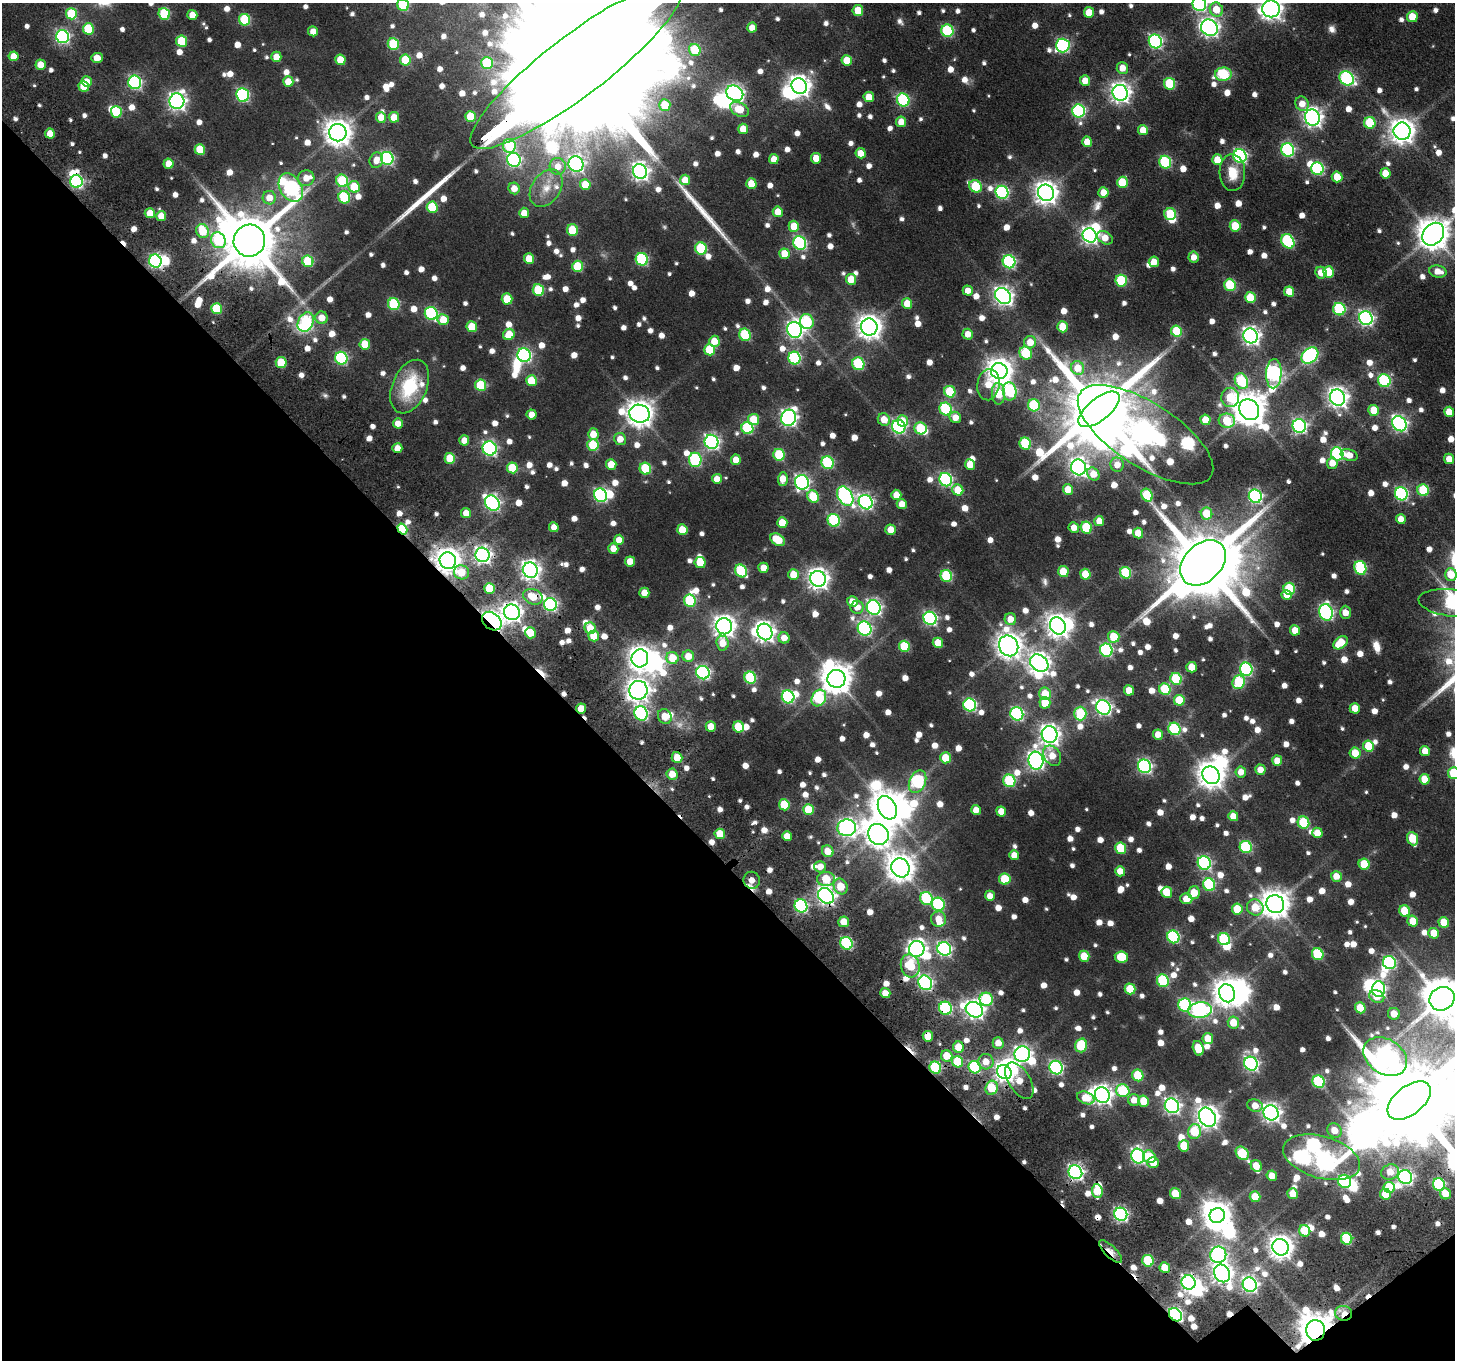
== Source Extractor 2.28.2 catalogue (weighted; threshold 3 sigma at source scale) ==
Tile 14 of 4 x 4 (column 2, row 4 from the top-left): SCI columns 1693-3145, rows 497-1854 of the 6293 x 6288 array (HDU 1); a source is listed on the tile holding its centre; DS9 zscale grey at full resolution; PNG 1457 x 1362 px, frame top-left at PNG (2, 3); each listed source drawn as its Kron ellipse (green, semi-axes under 4 px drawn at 4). Shown black and unused: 39% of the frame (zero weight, under 3 of 5 exposures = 11% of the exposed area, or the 3 px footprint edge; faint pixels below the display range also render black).
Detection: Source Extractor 2.28.2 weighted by HDU 2 'WHT'; one run over the whole footprint, this tile lists its part. Background 0.0698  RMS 0.0095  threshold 0.0427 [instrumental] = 3 sigma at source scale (4.5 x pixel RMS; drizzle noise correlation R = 1.50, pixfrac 1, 0.05/0.05 arcsec/px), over >= 5 px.
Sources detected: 1156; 6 too faint to see at this stretch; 37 inside a brighter object's white glare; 14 cosmic-ray / hot-pixel residue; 3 long thin detections or spike segments (spike, bleed or trail) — neither listed nor drawn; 12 inside a brighter listed object's ellipse — not listed separately; of the other 1084, all 500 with FLUX_AUTO >= 11.3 (the completeness limit of this list) listed and drawn (584 fainter detections not listed), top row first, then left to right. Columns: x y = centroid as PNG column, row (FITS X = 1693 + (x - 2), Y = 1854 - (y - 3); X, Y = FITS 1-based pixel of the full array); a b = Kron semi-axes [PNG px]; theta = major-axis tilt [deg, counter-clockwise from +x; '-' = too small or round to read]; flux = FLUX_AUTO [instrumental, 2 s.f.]
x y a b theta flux
1199 4 7 6 - 210
403 5 6 5 - 74
1216 9 7 6 - 20
1271 9 9 8 - 740
858 10 5 5 - 31
1089 12 5 5 - 20
71 14 6 5 - 64
164 14 6 5 - 68
192 15 5 5 - 15
1412 17 5 5 - 23
245 20 6 5 - 75
752 28 5 5 - 12
1209 28 9 7 -32 470
88 29 6 5 - 55
313 31 5 5 - 11
947 31 6 6 - 100
63 37 6 6 - 210
182 41 5 5 - 48
1155 41 7 6 - 190
393 44 6 5 - 60
1063 45 7 7 - 170
695 50 6 5 - 43
14 56 5 5 - 15
276 57 5 5 - 16
97 58 6 5 - 15
340 60 5 5 - 24
405 60 5 5 - 37
847 60 5 5 - 27
487 63 6 6 - 62
41 65 5 5 - 16
576 66 131 30 37 180000
1122 68 6 5 - 13
1223 74 8 6 6 65
1347 78 7 6 - 150
288 81 5 5 - 17
1085 81 5 5 - 16
87 82 5 5 - 15
135 82 7 6 - 210
1170 84 6 5 - 66
84 86 5 5 - 28
799 86 8 7 - 720
735 93 9 7 -33 340
1120 93 8 7 - 600
243 95 7 6 - 160
869 97 5 5 - 19
903 100 7 6 - 120
177 101 8 7 - 450
1302 104 7 6 - 12
665 105 6 5 - 28
739 109 10 6 -30 24
1079 111 6 6 - 150
116 112 6 5 - 54
470 116 5 5 - 30
381 117 5 5 - 15
394 117 5 5 - 17
1312 118 8 7 - 510
901 122 5 5 - 16
1370 123 6 5 - 55
743 129 5 5 - 16
1143 130 5 5 - 15
1402 131 9 8 - 990
338 133 9 8 - 1200
50 134 5 5 - 15
1087 142 5 5 - 16
509 146 7 6 - 68
200 149 5 5 - 36
1288 150 7 6 - 150
861 153 5 5 - 15
1240 156 7 6 - 200
387 158 6 6 - 170
816 158 5 5 - 18
774 159 5 5 - 13
376 160 8 6 72 12
514 160 7 6 - 200
1217 160 5 5 - 20
1165 162 6 6 - 100
168 164 5 5 - 16
576 164 8 7 - 270
558 166 8 8 - 13
1317 169 6 6 - 130
640 171 7 7 - 450
1232 173 18 13 -88 21
1385 173 5 5 - 18
1337 177 5 5 - 23
306 178 8 7 - 12
685 180 5 5 - 17
76 181 6 6 - 170
342 181 6 6 - 75
1122 182 5 5 - 38
585 184 5 5 - 21
751 184 5 5 - 23
976 186 7 5 -39 65
354 187 6 5 - 37
291 188 15 10 -59 290
514 188 6 5 - 13
546 188 20 14 56 19
1002 192 6 6 - 170
1103 192 5 5 - 15
1046 193 8 8 - 860
344 197 6 6 - 72
269 198 7 6 - 14
432 207 6 5 - 49
778 212 5 5 - 18
150 213 5 5 - 18
524 213 5 5 - 15
1170 214 6 6 - 49
161 216 5 5 - 16
794 226 5 5 - 22
1235 226 5 5 - 35
572 230 5 5 - 44
203 231 7 6 - 34
1433 234 12 10 49 2000
1090 235 7 6 - 390
1105 238 8 6 -29 14
218 240 8 7 - 84
249 241 16 15 - 8000
1288 241 8 6 -56 110
800 243 7 6 - 150
701 248 6 5 - 74
785 254 5 5 - 25
1194 257 5 5 - 11
529 259 5 5 - 21
642 259 6 6 - 120
155 261 6 6 - 200
308 261 6 5 - 55
1009 262 6 6 - 180
1154 262 5 5 - 14
578 266 6 5 - 52
1438 271 9 6 -11 12
1329 272 6 5 - 35
1321 273 6 5 - 12
851 279 5 5 - 23
1121 281 6 5 - 72
1230 285 6 5 - 57
538 290 6 5 - 62
968 291 5 5 - 12
1289 292 5 5 - 20
1003 296 9 7 -46 470
1250 297 5 5 - 36
507 299 5 5 - 34
907 303 5 5 - 19
394 304 6 5 - 79
216 309 5 5 - 51
1339 309 6 6 - 100
431 313 7 6 - 130
322 318 6 6 - 16
1366 318 7 6 - 290
443 320 6 5 - 23
306 322 10 7 63 110
807 322 7 7 - 84
472 327 5 5 - 30
869 327 8 8 - 970
1063 327 5 5 - 28
794 330 8 7 - 380
1176 331 5 5 - 42
509 334 6 5 - 26
968 334 5 5 - 12
745 335 6 5 - 80
1251 336 7 7 - 470
714 341 5 5 - 20
1030 342 6 6 - 16
365 344 5 5 - 31
710 350 6 5 - 45
1026 353 7 6 - 51
524 355 7 6 - 200
1310 356 9 7 40 180
341 358 6 6 - 130
794 358 6 6 - 130
281 363 5 5 - 40
858 364 6 6 - 84
1078 368 7 6 - 18
999 371 8 8 - 1100
1274 374 14 7 87 250
531 381 5 5 - 30
1241 381 8 6 -65 88
1384 381 6 6 - 120
481 385 6 5 - 59
988 385 16 11 82 22
410 387 28 17 66 64
1010 391 9 7 -82 91
950 392 6 5 - 54
998 394 11 6 -87 30
1230 397 9 9 - 41
1337 397 8 7 - 630
1034 405 6 6 - 73
946 409 6 6 - 100
1099 409 25 11 39 13000
1249 410 11 9 -54 2200
1374 410 5 5 - 26
1449 412 5 5 - 19
531 414 5 5 - 12
640 414 10 9 - 1300
955 417 6 5 - 12
789 418 8 7 - 360
754 420 5 5 - 32
884 420 6 6 - 15
1205 420 5 5 - 22
903 421 5 5 - 17
1227 421 8 7 - 44
398 423 5 5 - 11
1399 424 8 6 -54 310
1299 426 7 6 - 240
899 427 7 6 - 210
747 428 6 6 - 90
921 428 6 6 - 59
593 434 5 5 - 19
1145 435 78 32 -32 1100
620 439 6 6 - 13
464 440 5 5 - 12
711 442 7 6 - 300
1025 443 6 5 - 69
593 445 6 5 - 52
397 448 5 5 - 12
490 448 7 7 - 240
1337 454 6 6 - 130
779 455 6 5 - 72
1349 455 9 5 -19 14
450 458 5 5 - 32
1449 459 5 5 - 13
695 460 7 6 - 110
736 460 5 5 - 15
828 463 6 6 - 100
1332 463 6 5 - 12
611 464 5 5 - 19
970 465 5 5 - 17
1117 465 7 6 - 12
1078 467 8 7 - 460
512 468 5 5 - 38
645 469 6 5 - 64
1093 474 7 5 -51 16
717 479 5 5 - 14
783 479 6 5 - 17
946 480 7 6 - 160
802 482 7 7 - 270
1068 489 5 5 - 19
958 490 6 5 - 25
1423 490 6 5 - 60
1401 494 7 6 - 170
600 495 7 6 - 180
896 495 5 5 - 15
1147 495 7 5 -60 56
813 496 6 5 - 44
845 496 10 7 -60 250
1255 496 7 6 - 210
866 502 7 6 - 270
492 503 8 6 -51 260
902 504 5 5 - 14
466 513 5 5 - 12
1206 514 6 5 - 30
1401 519 5 5 - 12
834 520 6 6 - 100
1099 521 5 5 - 15
782 523 5 5 - 22
554 527 5 4 - 12
1086 527 6 5 - 64
1074 528 5 5 - 11
402 529 6 4 -54 62
682 530 5 5 - 26
891 530 5 5 - 16
1138 533 5 5 - 16
619 540 5 5 - 13
778 540 8 5 -34 35
613 549 5 5 - 14
482 555 7 7 - 400
448 561 8 8 - 1100
630 561 5 5 - 16
700 563 5 5 - 25
1203 563 26 18 45 12000
763 568 5 5 - 15
1360 568 7 6 - 89
530 570 8 7 - 550
741 571 7 5 -51 84
1063 571 5 5 - 29
461 572 8 7 - 21
1126 573 6 5 - 62
793 574 5 5 - 22
1085 574 5 5 - 26
1451 574 6 6 - 28
946 576 6 5 - 82
818 579 8 7 - 700
489 588 5 5 - 32
1289 589 6 5 - 67
644 593 5 5 - 15
1287 595 5 4 - 12
533 597 10 7 -24 24
690 601 6 5 - 82
852 602 5 5 - 15
1452 603 33 13 -7 230
550 604 6 6 - 190
857 607 6 6 - 13
874 607 7 7 - 290
512 612 8 7 - 550
1326 612 8 6 -76 240
1345 612 6 5 - 14
930 618 7 6 - 210
1010 619 6 5 - 15
492 621 11 8 -39 450
724 626 8 7 - 770
1058 626 9 7 -61 870
590 628 6 5 - 22
864 629 7 6 - 200
1295 630 5 5 - 16
765 632 8 7 - 570
530 633 5 5 - 23
594 636 5 5 - 27
1114 637 6 5 - 34
784 638 6 5 - 13
722 643 7 6 - 17
938 643 5 5 - 23
1340 643 8 5 39 32
904 646 6 5 - 49
1009 646 10 9 - 1200
1106 650 6 6 - 160
688 656 6 5 - 17
640 658 9 8 - 910
672 658 6 6 - 26
1039 663 10 8 -38 700
1192 667 5 5 - 20
1246 669 7 6 - 140
703 673 7 6 - 230
750 678 6 5 - 89
836 679 9 9 - 1700
1176 679 6 5 - 71
1239 682 7 6 - 70
1165 689 6 5 - 59
638 690 9 9 - 800
1129 690 5 5 - 17
1045 694 6 6 - 28
788 697 6 6 - 140
819 698 9 7 61 86
1179 700 5 5 - 36
1045 703 6 5 - 28
970 705 6 6 - 160
1103 707 8 7 - 330
581 708 5 5 - 15
1355 708 5 5 - 16
641 713 7 6 - 180
1017 714 7 6 - 180
1080 714 7 6 - 65
665 716 8 6 -61 15
711 726 5 5 - 17
738 727 5 5 - 42
1174 729 6 6 - 88
1049 735 8 8 - 600
1158 735 5 5 - 14
1368 746 5 5 - 31
1425 751 5 5 - 14
1355 753 5 5 - 22
1052 756 11 8 -55 16
677 757 5 5 - 18
945 758 5 5 - 28
1036 761 9 7 -81 440
1277 761 5 5 - 15
1145 766 7 6 - 230
1260 770 5 5 - 12
1241 772 5 5 - 12
1454 773 6 6 - 42
672 774 5 5 - 15
1211 775 9 8 - 1300
1425 779 5 5 - 21
1009 781 6 6 - 83
918 782 12 8 65 130
784 805 5 5 - 38
887 808 12 9 -63 2100
808 810 5 5 - 36
976 810 5 5 - 13
1001 811 5 5 - 15
1233 816 5 5 - 15
1303 823 6 5 - 63
847 828 9 8 - 430
1317 833 5 5 - 15
720 834 5 5 - 25
878 834 11 10 - 1200
787 836 5 5 - 13
1413 839 7 5 -68 37
1246 847 6 6 - 98
1121 848 6 5 - 49
828 851 6 5 - 18
1014 855 5 5 - 12
1204 863 7 6 - 190
1364 864 5 5 - 33
820 867 6 5 - 12
900 868 10 9 - 1400
1120 871 5 5 - 17
1336 876 5 5 - 13
826 879 9 7 3 32
1005 879 6 5 - 38
752 880 8 8 - 13
1209 885 6 6 - 97
841 886 8 6 -61 28
1167 892 5 5 - 31
1194 893 6 5 - 19
826 896 9 7 -46 460
990 896 5 5 - 11
926 898 7 6 - 76
1186 899 6 5 - 16
938 904 6 6 - 99
1275 904 9 8 - 1500
801 906 7 6 - 160
1255 907 8 7 - 29
1237 909 5 5 - 31
1405 911 6 5 - 38
938 919 7 7 - 13
1413 921 5 5 - 21
844 922 5 5 - 16
1444 922 5 5 - 24
1434 933 5 5 - 17
1173 937 6 6 - 120
1224 939 6 6 - 79
846 943 6 6 - 120
917 949 8 7 - 460
944 949 7 6 - 230
1318 954 6 5 - 68
1084 956 5 5 - 25
1121 957 7 5 -8 36
1389 963 7 6 - 140
910 966 12 9 -75 37
1163 981 6 6 - 90
925 983 8 6 -55 250
1130 989 5 5 - 32
1378 989 8 6 88 220
885 993 5 5 - 12
1227 993 9 7 -66 1200
1377 997 8 6 -25 15
986 999 7 6 - 73
1442 999 13 11 33 3900
1185 1005 6 6 - 130
945 1008 7 6 - 110
1360 1008 5 5 - 25
974 1010 9 7 -30 530
1200 1010 12 8 7 240
1394 1014 6 6 - 15
1233 1023 6 5 - 22
928 1036 5 5 - 22
1208 1038 5 5 - 19
998 1043 6 5 - 12
1081 1045 7 6 - 61
959 1047 6 5 - 24
1198 1048 7 5 -74 24
1022 1054 8 7 - 370
947 1056 6 5 - 22
1385 1057 23 17 -33 430
958 1062 6 5 - 49
986 1062 7 7 - 14
1251 1064 7 6 - 260
975 1067 6 6 - 110
935 1068 6 5 - 97
1056 1068 7 6 - 200
1004 1072 8 6 -35 550
1138 1075 6 5 - 46
1019 1081 20 10 -58 20
1319 1082 6 6 - 89
992 1088 7 6 - 41
1123 1091 7 6 - 78
1102 1095 8 7 - 550
1086 1098 9 6 -22 24
1134 1100 6 6 - 13
1144 1101 6 5 - 27
1409 1101 25 14 38 27000
1172 1106 7 7 - 350
1255 1106 8 6 -15 12
1271 1113 8 7 - 480
1207 1117 10 7 -59 870
1334 1131 8 7 - 15
1194 1132 7 6 - 44
1184 1146 6 5 - 33
1242 1153 7 5 -51 61
1138 1156 7 6 - 280
1149 1157 7 6 - 29
1321 1157 39 21 -16 890
1153 1163 6 5 - 15
1256 1166 6 5 - 18
1075 1172 7 6 - 330
1390 1172 9 7 23 14
1272 1176 5 5 - 13
1405 1177 7 6 - 270
1345 1181 7 6 - 120
1439 1185 6 6 - 100
1389 1187 6 5 - 40
1097 1191 7 5 -83 26
1175 1194 6 5 - 25
1293 1194 5 5 - 15
1385 1194 5 5 - 23
1445 1194 6 5 - 14
1255 1197 5 5 - 25
1121 1214 7 6 - 230
1217 1215 8 7 - 1200
1305 1231 6 5 - 37
1347 1239 6 5 - 79
1281 1247 8 8 - 950
1110 1251 15 5 -44 14
1218 1255 8 8 - 230
1148 1261 6 5 - 55
1165 1268 5 5 - 20
1222 1273 9 7 -58 640
1189 1282 7 7 - 300
1250 1285 7 6 - 340
1344 1313 8 7 - 21
1175 1315 7 5 -49 190
1316 1330 10 9 - 2300
Overlapping masked pixels (flux is a lower limit): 25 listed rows (the first 20) at x y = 576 66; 76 181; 150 213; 249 241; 402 529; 448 561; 533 597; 550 604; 512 612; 492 621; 581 708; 641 713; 752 880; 826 896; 925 983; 945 1008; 928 1036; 935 1068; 1075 1172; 1110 1251
Isophote crosses this tile's border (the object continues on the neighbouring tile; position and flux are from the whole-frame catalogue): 9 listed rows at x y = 1199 4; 403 5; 1271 9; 576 66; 1433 234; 1451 574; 1452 603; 1454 773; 1442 999